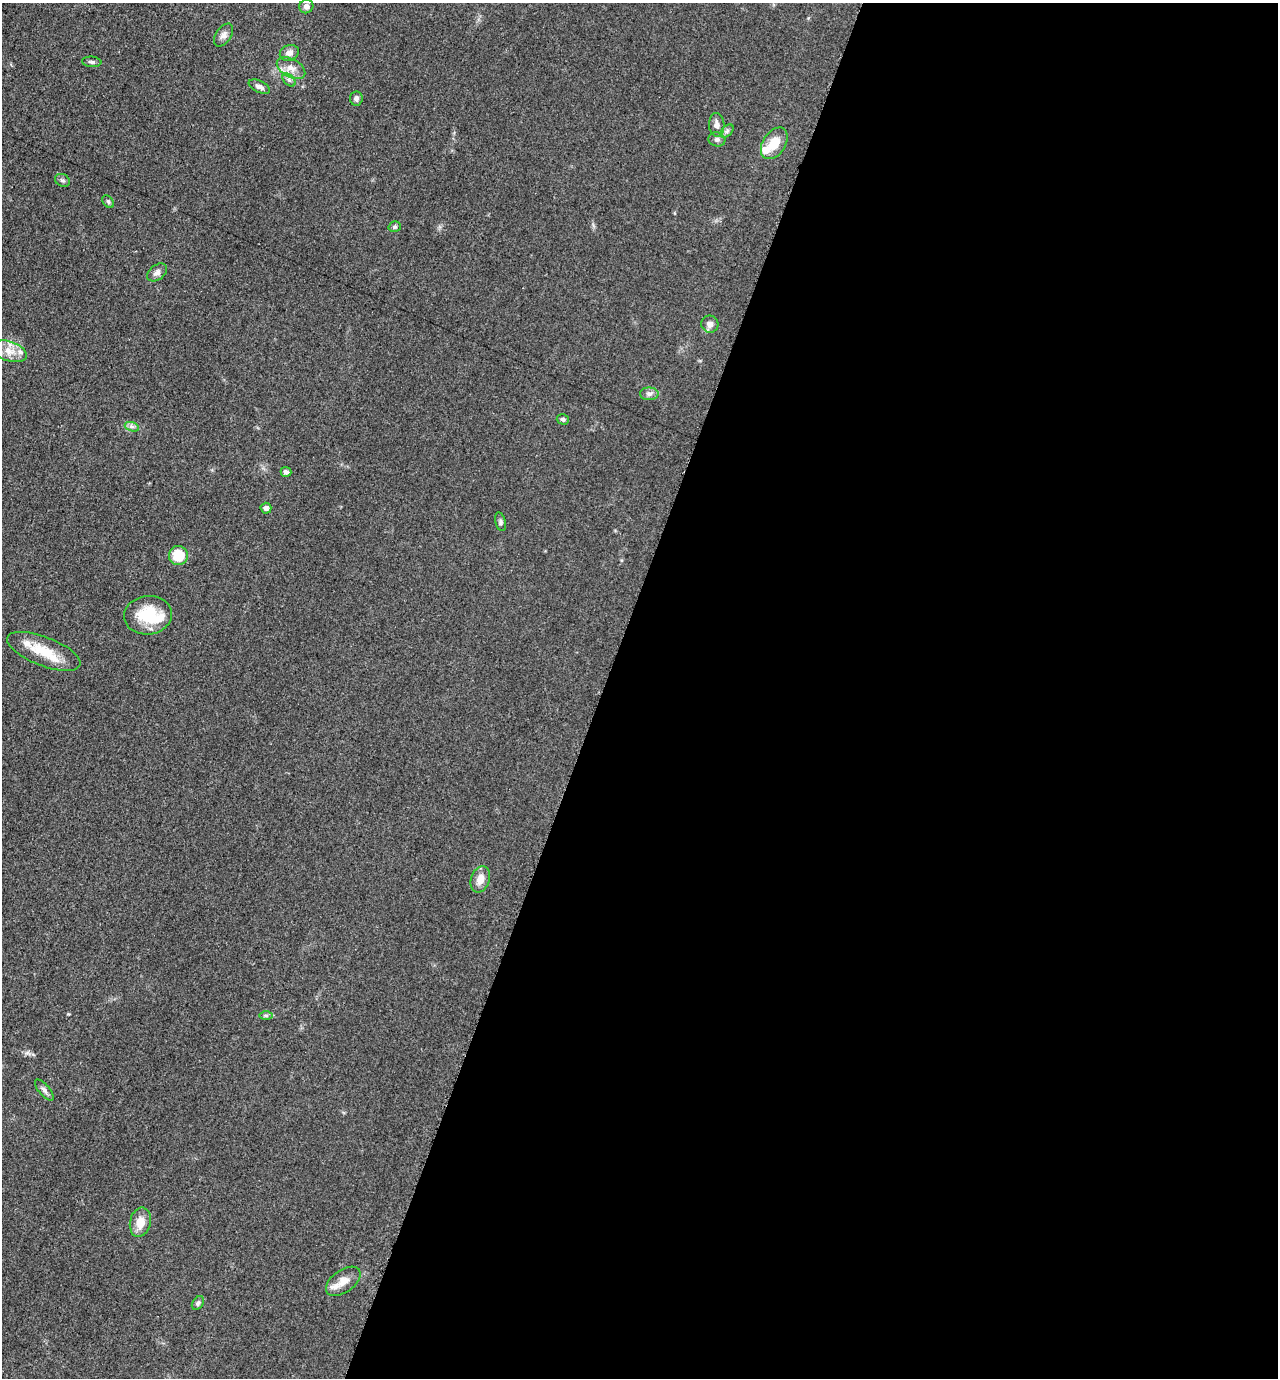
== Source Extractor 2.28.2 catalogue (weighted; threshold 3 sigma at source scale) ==
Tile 12 of 4 x 4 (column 4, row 3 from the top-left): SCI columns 4106-5381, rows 1387-2762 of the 5530 x 5520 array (HDU 1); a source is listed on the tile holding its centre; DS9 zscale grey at full resolution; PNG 1280 x 1380 px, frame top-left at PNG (2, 3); each listed source drawn as its Kron ellipse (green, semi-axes under 4 px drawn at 4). Shown black and unused: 53% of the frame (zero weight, under 3 of 5 exposures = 1% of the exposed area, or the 3 px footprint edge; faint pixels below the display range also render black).
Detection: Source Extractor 2.28.2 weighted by HDU 2 'WHT'; one run over the whole footprint, this tile lists its part. Background 0.0497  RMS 0.0056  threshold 0.025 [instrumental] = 3 sigma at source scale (4.5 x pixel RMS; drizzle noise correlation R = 1.50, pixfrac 1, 0.05/0.05 arcsec/px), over >= 5 px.
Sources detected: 39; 1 inside a brighter object's white glare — neither listed nor drawn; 5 inside a brighter listed object's ellipse — not listed separately; the other 33 listed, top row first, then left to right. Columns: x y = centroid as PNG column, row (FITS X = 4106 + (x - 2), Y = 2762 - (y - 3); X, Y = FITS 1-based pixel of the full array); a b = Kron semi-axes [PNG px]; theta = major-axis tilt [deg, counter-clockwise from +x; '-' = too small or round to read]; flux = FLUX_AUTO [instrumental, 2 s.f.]
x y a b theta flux
306 6 7 7 - 2.3
223 35 13 7 55 2.7
289 53 10 7 24 2.8
92 62 9 5 -5 1.3
291 68 15 9 -30 5.1
289 80 8 5 -45 1.5
259 87 11 5 -26 2.5
356 98 7 6 - 1.9
717 125 12 7 -85 2.8
727 131 8 5 45 1.4
717 139 8 7 - 1.9
774 143 17 11 57 9.8
62 180 8 6 -28 1.3
108 202 7 5 -50 0.94
395 227 6 5 - 1
157 272 11 7 37 2.3
710 324 9 8 - 3.1
9 351 18 9 -19 6.2
649 394 9 6 -1 1.9
563 419 6 5 - 1.2
132 427 7 4 -19 1.4
286 472 5 5 - 1.5
266 508 5 5 - 2
500 522 9 5 -75 1.4
178 555 9 9 - 13
148 615 24 19 6 20
44 651 39 14 -21 16
480 879 13 9 71 5.4
266 1016 7 4 -1 1
44 1090 13 5 -49 1.9
140 1222 15 10 78 7.2
343 1281 20 11 35 5.8
198 1303 7 5 55 1.4